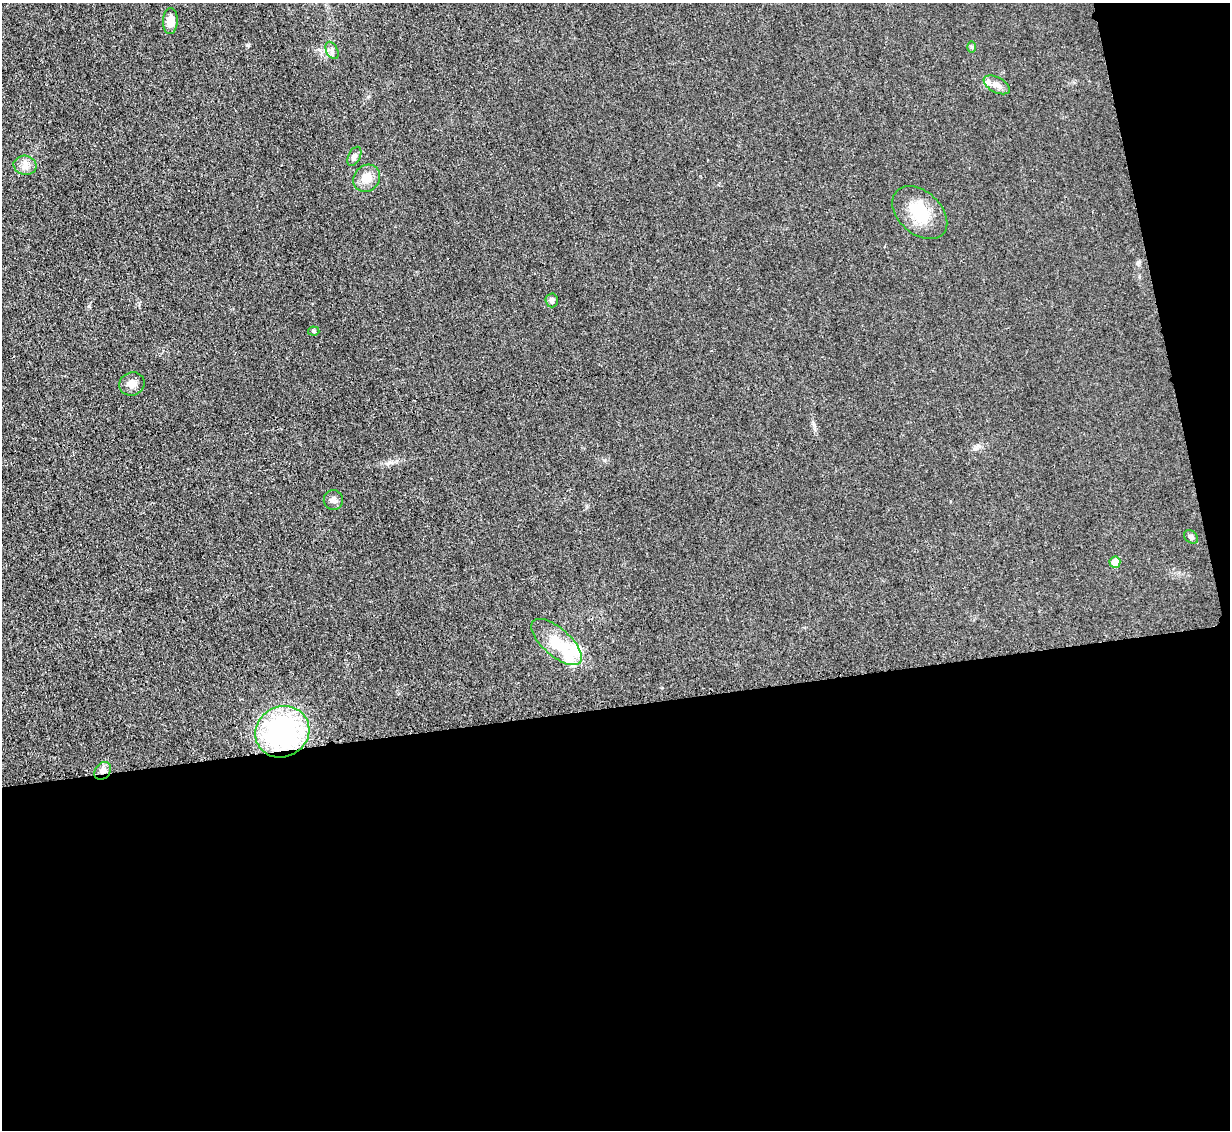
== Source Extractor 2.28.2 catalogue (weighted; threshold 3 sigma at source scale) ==
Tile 16 of 4 x 4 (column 4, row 4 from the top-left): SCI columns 3700-4927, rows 265-1392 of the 4954 x 4926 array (HDU 1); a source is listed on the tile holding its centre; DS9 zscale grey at full resolution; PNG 1232 x 1132 px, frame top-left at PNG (2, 3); each listed source drawn as its Kron ellipse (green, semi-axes under 4 px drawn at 4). Shown black and unused: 41% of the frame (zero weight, under 3 of 4 exposures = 2% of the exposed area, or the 3 px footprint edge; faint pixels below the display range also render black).
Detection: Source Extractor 2.28.2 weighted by HDU 2 'WHT'; one run over the whole footprint, this tile lists its part. Background 0.021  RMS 0.0049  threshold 0.0221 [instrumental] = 3 sigma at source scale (4.5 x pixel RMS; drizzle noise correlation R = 1.50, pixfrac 1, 0.05/0.05 arcsec/px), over >= 5 px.
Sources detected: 20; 2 inside a brighter object's white glare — neither listed nor drawn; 1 inside a brighter listed object's ellipse — not listed separately; the other 17 listed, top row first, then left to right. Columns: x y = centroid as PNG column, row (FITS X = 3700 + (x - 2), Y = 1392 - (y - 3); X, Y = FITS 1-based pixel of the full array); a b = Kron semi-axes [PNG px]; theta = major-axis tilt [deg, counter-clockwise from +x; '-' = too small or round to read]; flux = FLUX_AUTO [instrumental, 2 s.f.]
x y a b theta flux
170 21 13 7 88 5.6
972 47 6 4 -89 0.6
332 50 9 6 -64 1.6
997 85 14 7 -27 2.9
354 156 10 6 64 1.5
25 165 11 9 -12 3.2
367 178 14 12 47 6
920 213 32 21 -42 16
552 300 7 6 - 1.6
314 331 6 4 -4 0.93
132 384 13 11 18 3.4
333 500 10 10 - 2
1191 537 8 5 -40 1.4
1115 562 5 5 - 5.1
557 642 31 14 -41 15
282 732 27 25 29 91
103 771 9 7 51 2.6
Overlapping masked pixels (flux is a lower limit): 2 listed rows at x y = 282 732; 103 771
Unlisted compact peaks at least as high as the median listed source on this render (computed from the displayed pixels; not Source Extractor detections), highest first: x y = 248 45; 320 50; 389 462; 1139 262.